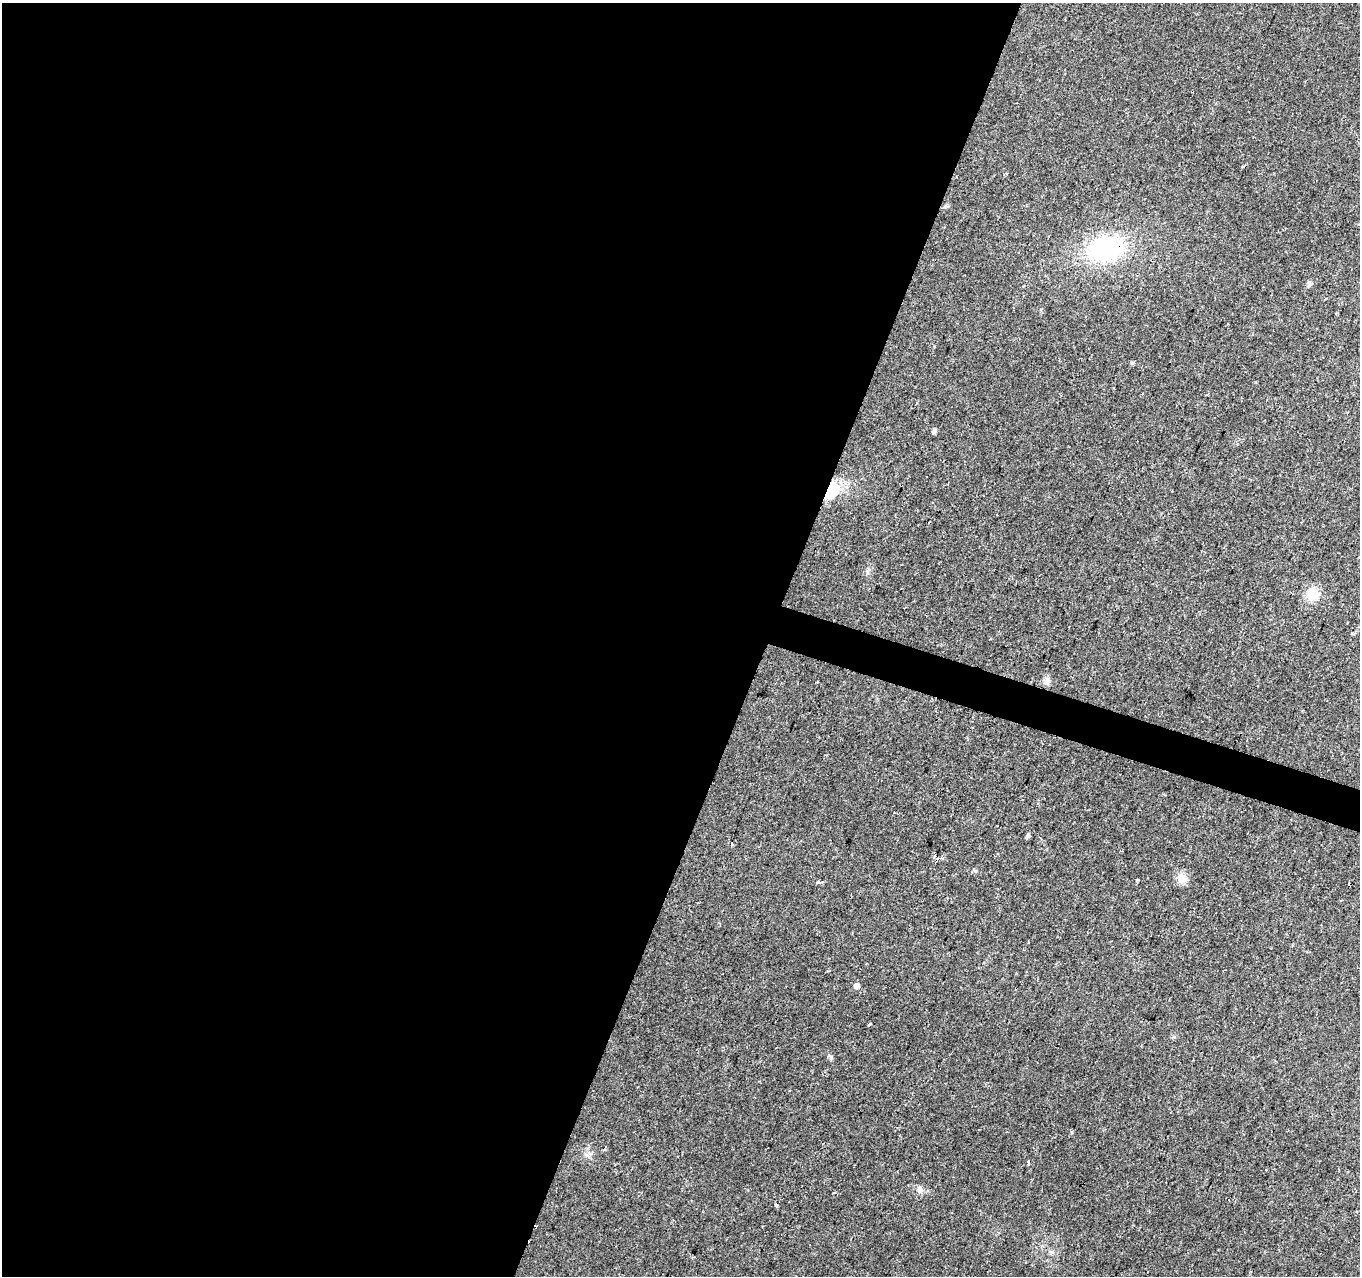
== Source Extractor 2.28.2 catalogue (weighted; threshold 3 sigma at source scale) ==
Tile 5 of 4 x 4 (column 1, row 2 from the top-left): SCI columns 1-1358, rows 2760-4033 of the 5436 x 5585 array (HDU 1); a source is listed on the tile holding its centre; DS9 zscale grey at full resolution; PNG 1362 x 1278 px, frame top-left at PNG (2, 3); no overlay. Shown black and unused: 58% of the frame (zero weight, under 2 of 3 exposures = <1% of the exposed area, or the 3 px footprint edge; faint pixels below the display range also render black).
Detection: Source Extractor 2.28.2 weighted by HDU 2 'WHT'; one run over the whole footprint, this tile lists its part. Background 0.07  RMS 0.0055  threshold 0.0247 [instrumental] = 3 sigma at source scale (4.5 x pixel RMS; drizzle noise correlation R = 1.50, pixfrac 1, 0.0396/0.0396 arcsec/px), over >= 5 px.
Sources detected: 18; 4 cosmic-ray / hot-pixel residue — not listed; the other 14 listed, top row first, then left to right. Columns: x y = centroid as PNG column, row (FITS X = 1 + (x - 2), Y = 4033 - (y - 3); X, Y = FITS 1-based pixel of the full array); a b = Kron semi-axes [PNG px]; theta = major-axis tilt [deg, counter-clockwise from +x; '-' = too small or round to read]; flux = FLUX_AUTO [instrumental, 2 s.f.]
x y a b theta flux
1106 248 37 25 11 59
1309 284 9 3 -77 0.95
934 431 6 4 45 1.5
926 477 3 3 - 2.2
832 491 21 14 51 16
1312 594 15 13 60 9.4
1047 681 9 8 - 2.4
1027 836 6 5 - 1.1
731 844 3 3 - 1.8
1182 879 13 11 -27 5.3
857 986 5 5 - 2.7
869 1025 4 3 - 1.8
919 1190 10 7 90 2.1
777 1206 4 4 - 0.97
Overlapping masked pixels (flux is a lower limit): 2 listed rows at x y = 1106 248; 832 491
Unlisted compact peaks at least as high as the median listed source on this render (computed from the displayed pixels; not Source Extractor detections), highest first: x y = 818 882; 831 1057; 1132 363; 975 871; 1137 880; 867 573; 1028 1161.